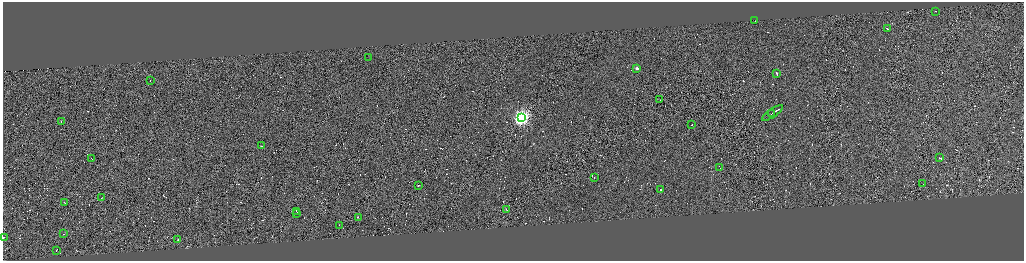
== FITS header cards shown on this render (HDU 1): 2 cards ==
NAXIS1  =                 4085
NAXIS2  =                 1033

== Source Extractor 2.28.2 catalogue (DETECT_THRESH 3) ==
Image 4085 x 1033 px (HDU 1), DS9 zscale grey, zoomed out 1/4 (1 PNG px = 4 x 4 image px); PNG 1026 x 263 px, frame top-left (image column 3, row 1033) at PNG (3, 2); each listed source drawn as its Kron ellipse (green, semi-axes under 4 px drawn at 4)
Background -0.632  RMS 4.2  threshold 12.5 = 3 sigma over >= 5 px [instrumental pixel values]
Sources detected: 584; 552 cannot appear on this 1/4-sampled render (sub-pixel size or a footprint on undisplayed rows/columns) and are neither listed nor drawn; the other 32 listed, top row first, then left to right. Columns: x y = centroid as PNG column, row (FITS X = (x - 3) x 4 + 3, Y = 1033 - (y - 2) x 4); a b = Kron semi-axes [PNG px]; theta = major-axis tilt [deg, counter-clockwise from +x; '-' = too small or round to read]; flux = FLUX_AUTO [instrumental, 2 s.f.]
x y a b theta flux
935 11 2 1 - 9100
755 21 2 1 - 13000
887 29 2 1 - 79000
369 57 2 1 - 22000
637 68 2 1 - 19000
777 74 3 1 - 32000
150 80 2 1 - 18000
660 100 2 1 - 15000
773 113 12 1 34 100000
771 114 2 1 - 31000
521 117 4 4 - 820000
61 121 2 1 - 41000
691 125 2 1 - 81000
261 146 2 1 - 56000
91 158 2 1 - 13000
940 158 2 1 - 40000
720 168 3 1 - 31000
594 177 2 1 - 32000
923 184 2 1 - 64000
418 185 2 1 - 100000
661 189 2 1 - 53000
101 198 2 1 - 14000
64 202 2 1 - 12000
506 209 2 1 - 31000
296 211 3 1 - 25000
297 213 2 1 - 32000
358 217 3 1 - 29000
339 225 2 1 - 13000
63 234 2 1 - 33000
4 237 2 1 - 15000
178 240 2 1 - 3900
56 250 2 1 - 41000
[552 sub-pixel or undisplayed-footprint detections neither listed nor drawn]